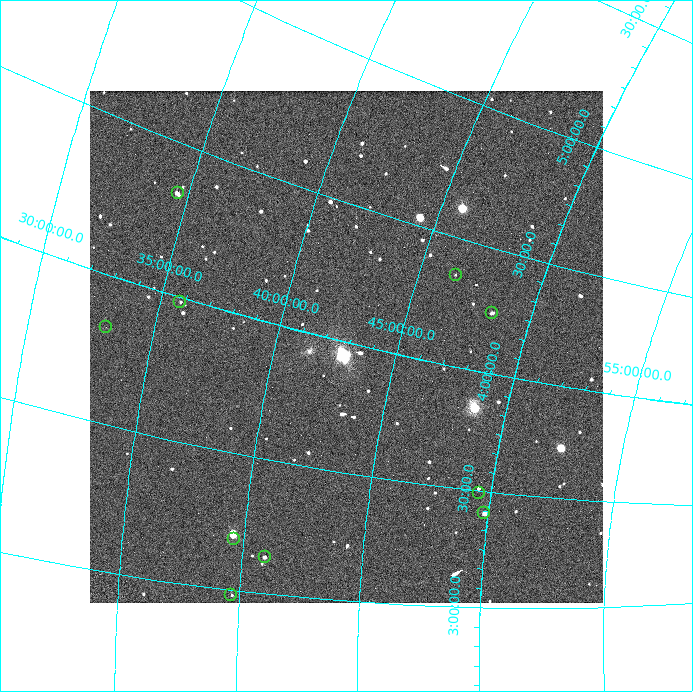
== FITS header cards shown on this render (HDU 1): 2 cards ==
NAXIS1  =                  513 / length of data axis 1
NAXIS2  =                  512 / length of data axis 2

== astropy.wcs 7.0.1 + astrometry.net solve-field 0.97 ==
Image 513 x 512 px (HDU 1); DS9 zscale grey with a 90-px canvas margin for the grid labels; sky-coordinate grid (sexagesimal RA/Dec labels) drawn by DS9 from the SOLVED WCS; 10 Tycho-2 reference stars matched to detected sources circled (green)
Header WCS: none
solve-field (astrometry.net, Tycho-2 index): SOLVED blind (the file carries no WCS)
Solved WCS: RA---TAN-SIP/DEC--TAN-SIP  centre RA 03:59:05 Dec +42:54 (59.77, +42.90 deg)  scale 150 x 152 arcsec/px (non-square pixels)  FOV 1285.7' x 1297.1'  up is +103 deg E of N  parity normal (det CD < 0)
(file carries no celestial WCS; the grid is the blind solution)
Tycho-2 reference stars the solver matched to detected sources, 10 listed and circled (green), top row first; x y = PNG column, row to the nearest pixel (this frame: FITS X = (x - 90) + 1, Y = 512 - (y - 91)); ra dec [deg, ICRS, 3 dp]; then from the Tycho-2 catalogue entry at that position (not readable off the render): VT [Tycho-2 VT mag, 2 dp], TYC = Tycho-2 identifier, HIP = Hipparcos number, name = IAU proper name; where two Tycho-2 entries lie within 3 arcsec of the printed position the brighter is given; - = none
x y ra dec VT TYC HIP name
178 193 65.103 +34.567 5.03 2379-2589-1 20252 -
456 275 65.388 +46.499 4.80 3329-2516-1 20354 -
180 302 59.741 +35.791 4.03 2369-2273-1 18614 Menkib
492 313 63.724 +48.409 4.24 3332-2426-1 19812 -
106 327 57.386 +33.091 5.14 2360-1949-1 17886 -
479 493 52.342 +49.509 4.72 3320-2810-1 16244 -
484 513 51.081 +49.861 1.87 3320-2808-1 15863 Mirfak
234 539 47.822 +39.612 4.73 2852-2474-1 14817 -
265 557 47.042 +40.956 2.11 2851-2168-1 14576 Algol
231 595 44.690 +39.663 4.69 2850-2115-1 13879 -